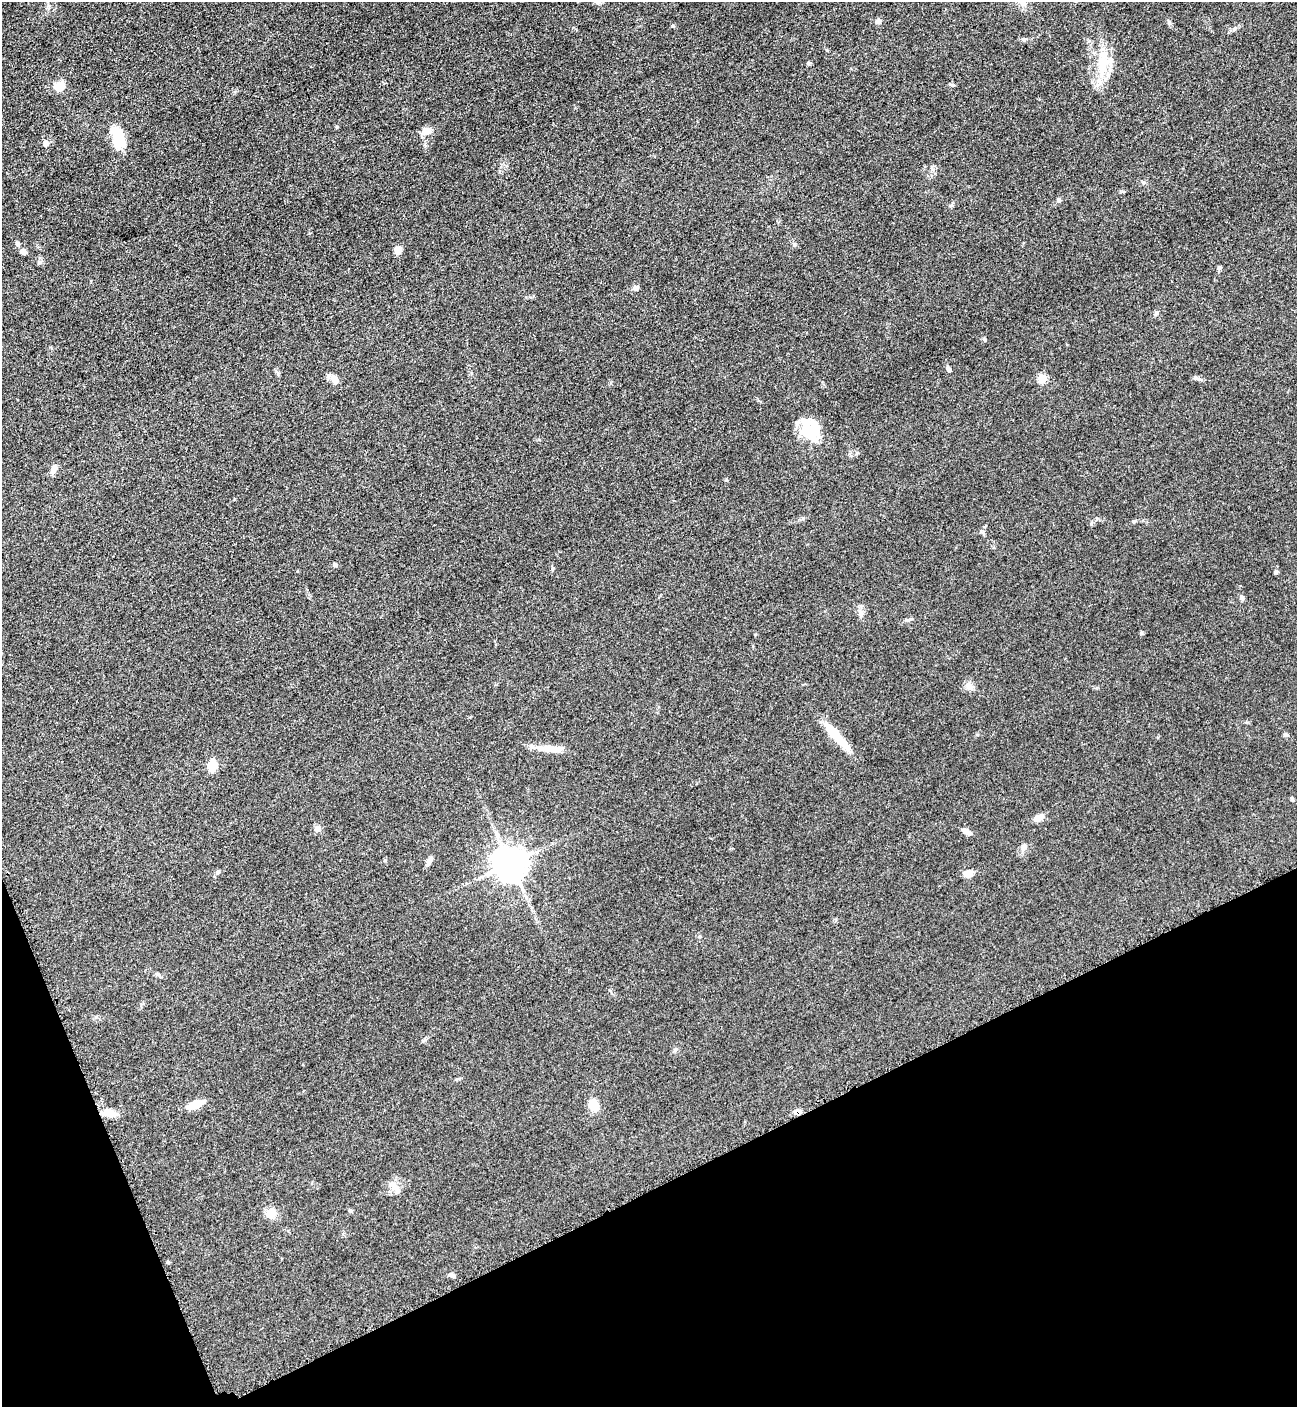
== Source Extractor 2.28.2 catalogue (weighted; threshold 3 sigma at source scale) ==
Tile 14 of 4 x 4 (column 2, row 4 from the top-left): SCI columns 1593-2887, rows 66-1470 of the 5668 x 5702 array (HDU 1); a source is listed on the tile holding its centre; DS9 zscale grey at full resolution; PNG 1299 x 1409 px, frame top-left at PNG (2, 2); no overlay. Shown black and unused: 19% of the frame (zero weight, under 3 of 5 exposures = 4% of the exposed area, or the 3 px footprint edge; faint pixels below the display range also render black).
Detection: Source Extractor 2.28.2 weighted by HDU 2 'WHT'; one run over the whole footprint, this tile lists its part. Background 0.0524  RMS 0.006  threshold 0.0272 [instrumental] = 3 sigma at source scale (4.5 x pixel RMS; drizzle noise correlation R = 1.50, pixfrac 1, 0.05/0.05 arcsec/px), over >= 5 px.
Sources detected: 59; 2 inside a brighter object's white glare — not listed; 1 inside a brighter listed object's ellipse — not listed separately; the other 56 listed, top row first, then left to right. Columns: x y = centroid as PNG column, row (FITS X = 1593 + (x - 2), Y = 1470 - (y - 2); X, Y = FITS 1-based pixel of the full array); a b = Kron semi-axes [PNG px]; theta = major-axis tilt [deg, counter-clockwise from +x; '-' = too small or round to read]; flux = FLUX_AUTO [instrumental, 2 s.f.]
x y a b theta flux
878 21 8 7 - 1.8
1024 39 7 4 -18 1.1
808 63 5 5 - 0.89
1102 67 34 12 85 17
952 85 6 4 -18 0.81
59 87 9 8 - 9.8
426 131 14 10 -12 3.9
118 138 27 14 -75 16
46 143 8 6 -78 1.9
1059 200 6 6 - 1.1
951 205 6 4 1 0.83
17 244 6 5 - 1.2
398 250 10 8 -81 3.5
23 252 7 6 - 2.5
39 263 6 4 0 0.94
1219 268 6 5 - 1.1
635 288 6 5 - 2.2
985 340 5 4 - 0.77
948 369 7 5 -59 1.5
278 373 6 4 19 0.73
1042 378 5 5 - 22
1196 378 13 4 -16 1.5
334 379 11 8 -61 4.6
810 432 25 23 -59 19
53 469 12 8 63 3.1
803 518 5 4 - 0.76
1134 521 5 5 - 0.85
335 565 5 4 - 1.5
1276 572 6 5 - 0.98
1242 598 7 5 -80 1.3
861 613 11 6 90 2.5
970 686 11 8 -33 3.2
1285 735 6 5 - 1
836 736 41 9 -48 18
547 748 27 9 -2 8.8
212 766 10 8 79 11
1292 799 5 4 - 0.74
1039 818 11 6 27 4.6
317 828 9 8 - 2.5
966 831 11 5 -30 3.1
1024 847 8 6 74 1.8
429 861 12 5 65 2.4
510 864 9 9 - 1200
218 872 7 5 19 1.2
968 874 10 9 - 4.5
157 974 7 5 -13 1.3
675 1050 6 4 44 0.96
195 1104 17 7 20 9.4
593 1105 13 10 -51 7.5
797 1112 8 6 -12 2.9
109 1113 16 9 -10 6.8
394 1186 17 8 -52 4.5
350 1211 5 4 - 0.81
271 1213 12 10 -4 6.1
168 1262 5 3 - 0.67
452 1275 9 5 -28 1.3
Overlapping masked pixels (flux is a lower limit): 1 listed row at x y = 797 1112
Unlisted compact peaks at least as high as the median listed source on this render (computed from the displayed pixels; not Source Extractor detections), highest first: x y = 672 26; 1141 633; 1169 23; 337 126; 1091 524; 1122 191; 827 50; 726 480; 1156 313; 553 568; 981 531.